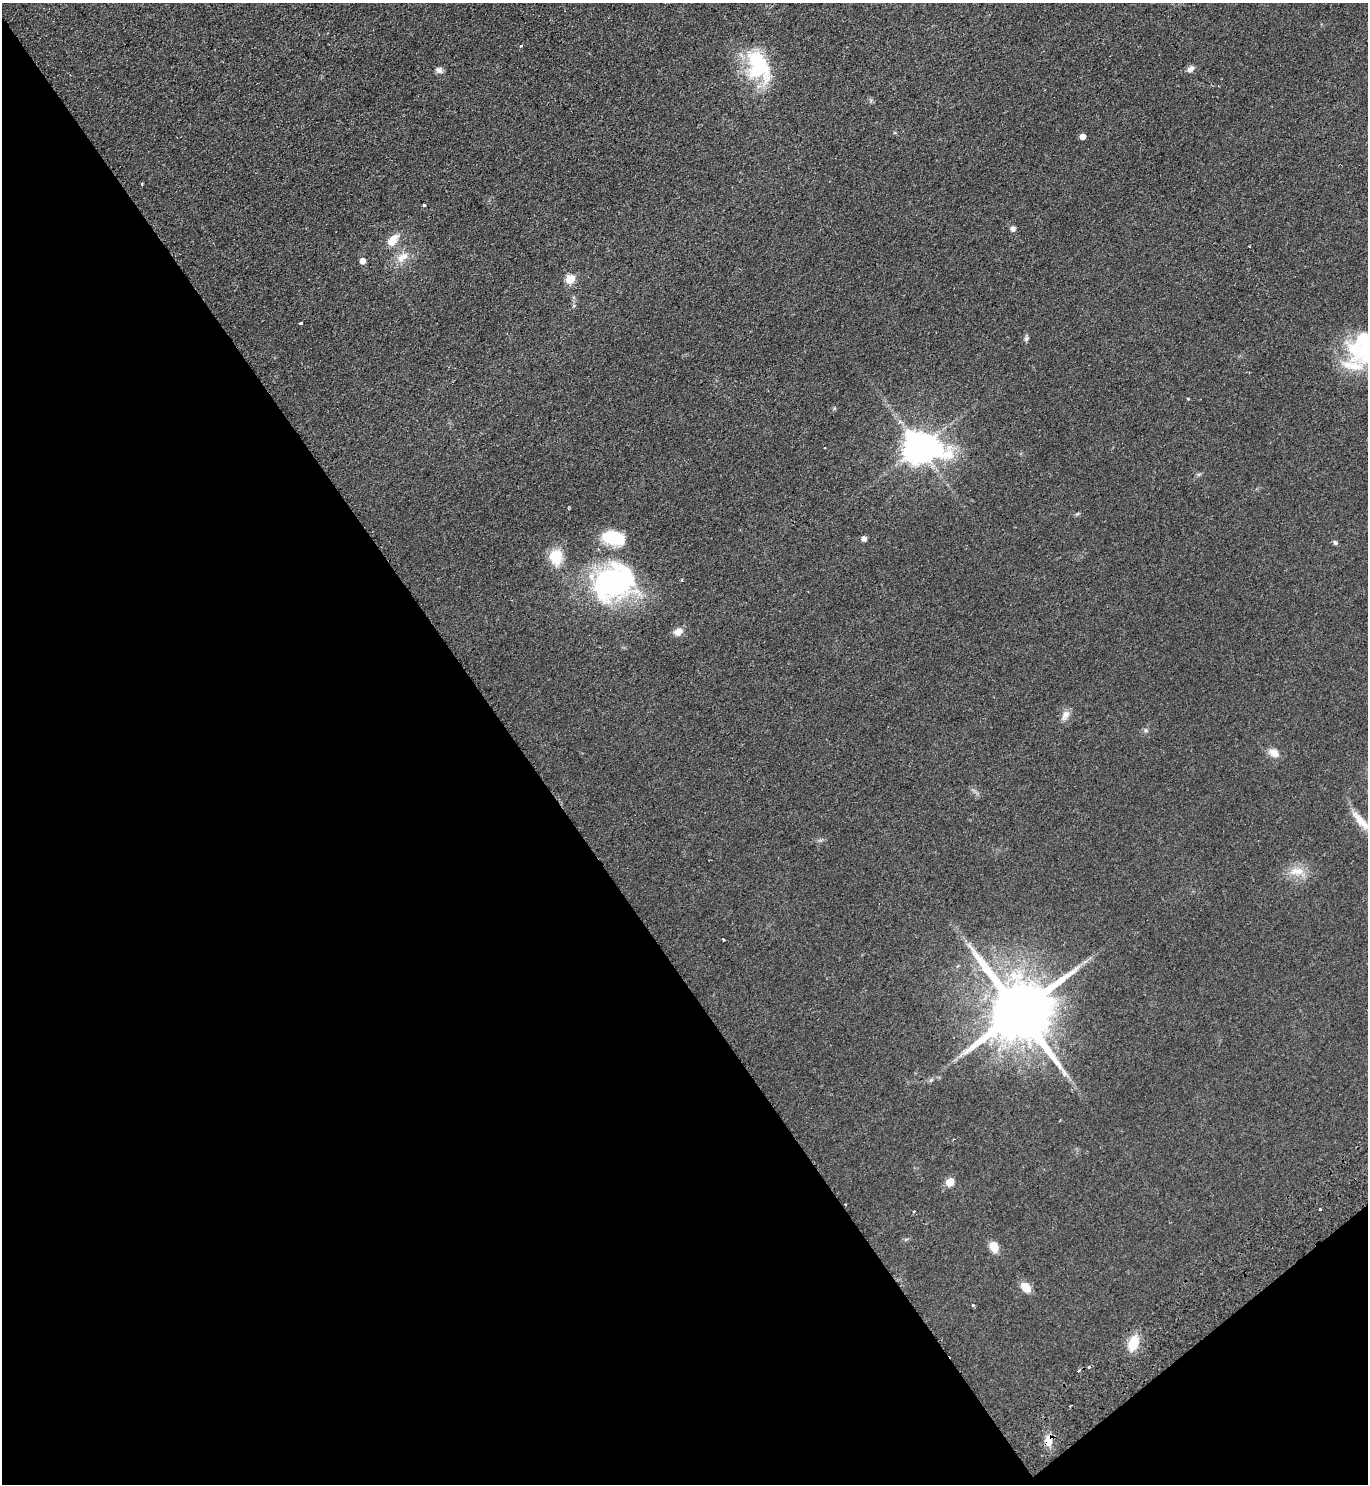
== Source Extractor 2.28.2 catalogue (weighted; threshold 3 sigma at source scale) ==
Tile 14 of 4 x 4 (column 2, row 4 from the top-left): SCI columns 1564-2929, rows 48-1529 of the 5999 x 6026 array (HDU 1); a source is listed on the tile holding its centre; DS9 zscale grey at full resolution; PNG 1370 x 1486 px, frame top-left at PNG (2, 3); no overlay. Shown black and unused: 40% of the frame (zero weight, under 2 of 3 exposures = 3% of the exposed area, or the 3 px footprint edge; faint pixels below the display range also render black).
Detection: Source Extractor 2.28.2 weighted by HDU 2 'WHT'; one run over the whole footprint, this tile lists its part. Background 0.0854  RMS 0.0096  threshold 0.0433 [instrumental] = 3 sigma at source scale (4.5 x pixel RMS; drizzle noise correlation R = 1.50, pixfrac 1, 0.05/0.05 arcsec/px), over >= 5 px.
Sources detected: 45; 1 inside a brighter object's white glare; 3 cosmic-ray / hot-pixel residue — not listed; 2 inside a brighter listed object's ellipse — not listed separately; the other 39 listed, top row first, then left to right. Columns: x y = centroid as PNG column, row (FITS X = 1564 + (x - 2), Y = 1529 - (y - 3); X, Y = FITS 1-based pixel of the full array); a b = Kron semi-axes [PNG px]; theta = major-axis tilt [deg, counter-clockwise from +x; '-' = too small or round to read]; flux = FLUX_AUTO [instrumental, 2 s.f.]
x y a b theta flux
521 46 3 3 - 1.6
759 66 40 25 -68 66
1190 69 10 6 30 3.7
439 70 9 7 -32 3.5
1083 136 4 4 - 6.1
142 184 4 3 - 0.86
424 205 3 3 - 1.9
1013 229 6 6 - 2.8
393 240 16 9 47 11
403 257 19 10 37 11
363 261 5 5 - 7.8
570 279 5 5 - 37
300 323 3 3 - 2.4
1026 339 7 5 46 1.7
1365 345 51 29 82 74
1188 399 3 3 - 1.1
919 447 12 9 -6 1600
614 538 27 15 -11 33
864 538 5 5 - 4.2
1335 543 6 5 - 1.9
556 557 16 13 88 24
682 580 4 3 - 0.82
611 582 45 40 38 150
678 632 11 8 29 6.3
1065 715 15 8 58 5.7
1146 730 6 5 - 1.7
1274 753 14 10 -34 7.6
1361 821 34 9 -49 16
1296 871 22 10 6 13
1019 1011 19 16 -55 9400
931 1080 6 5 - 1.8
950 1182 5 5 - 28
845 1205 3 2 - 1.4
1320 1209 3 3 - 2.4
994 1247 11 8 -65 12
1026 1287 13 8 -48 10
973 1305 3 3 - 3.3
1133 1343 16 9 73 23
1049 1440 14 9 86 10
Overlapping masked pixels (flux is a lower limit): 2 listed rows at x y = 845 1205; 1049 1440
Isophote crosses this tile's border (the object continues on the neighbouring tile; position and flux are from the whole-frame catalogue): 1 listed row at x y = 1365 345